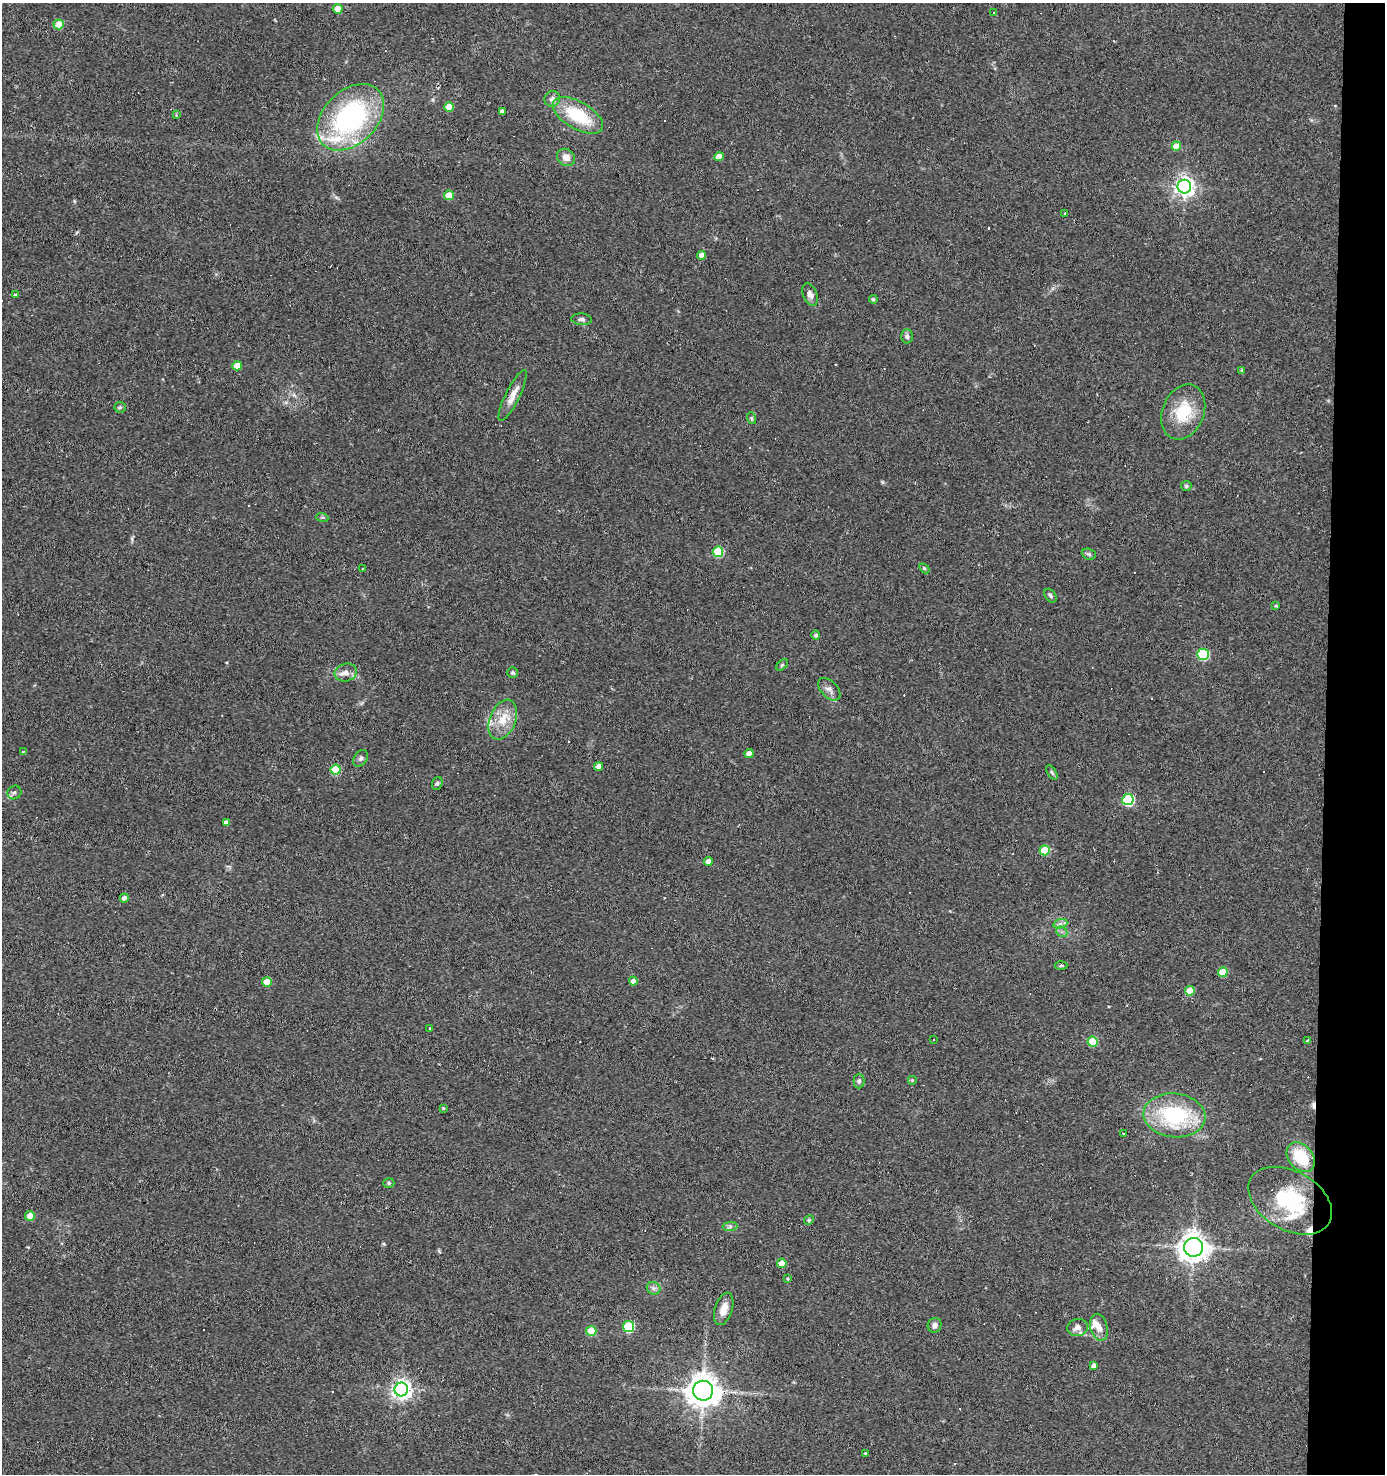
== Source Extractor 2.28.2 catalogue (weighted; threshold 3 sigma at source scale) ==
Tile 6 of 3 x 3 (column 3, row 2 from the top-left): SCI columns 2954-4336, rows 1472-2943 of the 4433 x 4414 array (HDU 1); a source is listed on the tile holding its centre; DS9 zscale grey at full resolution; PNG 1387 x 1476 px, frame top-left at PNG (2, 3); each listed source drawn as its Kron ellipse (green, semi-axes under 4 px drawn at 4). Shown black and unused: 4% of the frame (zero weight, under 2 of 3 exposures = <1% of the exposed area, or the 3 px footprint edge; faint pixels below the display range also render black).
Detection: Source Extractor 2.28.2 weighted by HDU 2 'WHT'; one run over the whole footprint, this tile lists its part. Background 0.11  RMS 0.008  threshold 0.0362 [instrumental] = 3 sigma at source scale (4.5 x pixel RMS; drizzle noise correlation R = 1.50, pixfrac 1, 0.05/0.05 arcsec/px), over >= 5 px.
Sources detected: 113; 15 cosmic-ray / hot-pixel residue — neither listed nor drawn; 7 inside a brighter listed object's ellipse — not listed separately; the other 91 listed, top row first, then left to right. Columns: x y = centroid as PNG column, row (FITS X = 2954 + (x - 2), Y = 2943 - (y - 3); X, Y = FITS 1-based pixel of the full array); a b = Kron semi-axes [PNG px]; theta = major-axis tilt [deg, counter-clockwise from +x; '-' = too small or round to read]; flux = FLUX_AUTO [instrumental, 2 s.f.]
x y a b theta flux
338 9 5 4 - 12
994 13 3 2 - 1
59 24 5 5 - 16
552 99 8 7 - 3.4
449 107 5 5 - 14
502 112 4 4 - 3
176 115 4 4 - 0.77
578 115 28 13 -30 38
350 117 39 27 44 140
1176 146 4 4 - 11
566 157 9 8 - 5.8
719 157 4 4 - 9
1184 187 7 7 - 390
449 195 5 5 - 11
1065 214 3 3 - 2.5
702 255 4 4 - 5.4
810 294 12 7 -68 3.5
16 295 4 2 - 1.1
873 299 4 4 - 1.5
582 319 10 5 -4 2.1
907 336 7 6 - 2.2
237 366 4 4 - 11
1242 370 4 3 - 0.99
513 395 28 7 64 7.7
120 407 5 5 - 1.3
1183 412 28 21 68 30
751 418 6 4 -72 1
1186 486 5 5 - 1.1
322 517 6 4 -17 1.2
718 552 5 5 - 49
1089 554 7 5 -21 1.5
924 568 6 3 -45 1
362 569 4 2 - 0.5
1050 596 7 5 -52 1.7
1276 605 4 3 - 0.83
816 635 5 4 - 1.7
1203 654 5 5 - 68
782 665 7 4 45 1.1
346 673 11 8 17 4.9
512 673 5 5 - 1.2
829 689 13 8 -46 4
503 720 21 13 68 15
23 752 4 3 - 0.7
749 753 4 4 - 5.6
361 758 9 6 57 2.4
599 767 4 4 - 6.9
336 770 5 5 - 28
1052 772 8 4 -56 1.6
437 783 6 5 - 1.4
14 792 7 6 - 2.2
1128 800 5 5 - 75
226 823 4 4 - 3.5
1045 850 5 5 - 25
708 861 4 4 - 6.2
124 898 4 4 - 3.4
1060 924 7 4 18 2.2
1062 932 6 5 - 1.6
1061 965 6 4 3 1.1
1223 972 5 5 - 20
633 981 4 4 - 4.6
267 982 5 4 - 13
1190 991 5 5 - 16
429 1029 3 2 - 0.96
934 1039 3 2 - 0.61
1308 1041 4 4 - 1.9
1093 1042 5 5 - 32
912 1080 5 5 - 1
859 1081 7 5 89 1.9
443 1108 4 4 - 1.1
1174 1115 31 22 -6 66
1124 1133 3 2 - 0.82
1301 1157 17 12 -50 29
389 1183 6 5 - 1.3
1290 1201 45 29 -30 74
30 1216 5 5 - 8.6
809 1220 5 4 - 0.94
730 1226 7 4 1 1.9
1194 1247 9 9 - 820
782 1263 4 4 - 12
788 1279 4 3 - 0.83
654 1288 7 6 - 2.4
724 1309 17 8 72 8.4
935 1325 7 6 - 3.5
628 1326 5 5 - 60
1077 1327 10 8 11 4.2
1099 1327 14 8 -77 6.2
591 1331 5 5 - 24
1094 1366 4 4 - 3.5
401 1389 7 7 - 410
703 1391 10 10 - 1300
865 1453 4 3 - 0.68